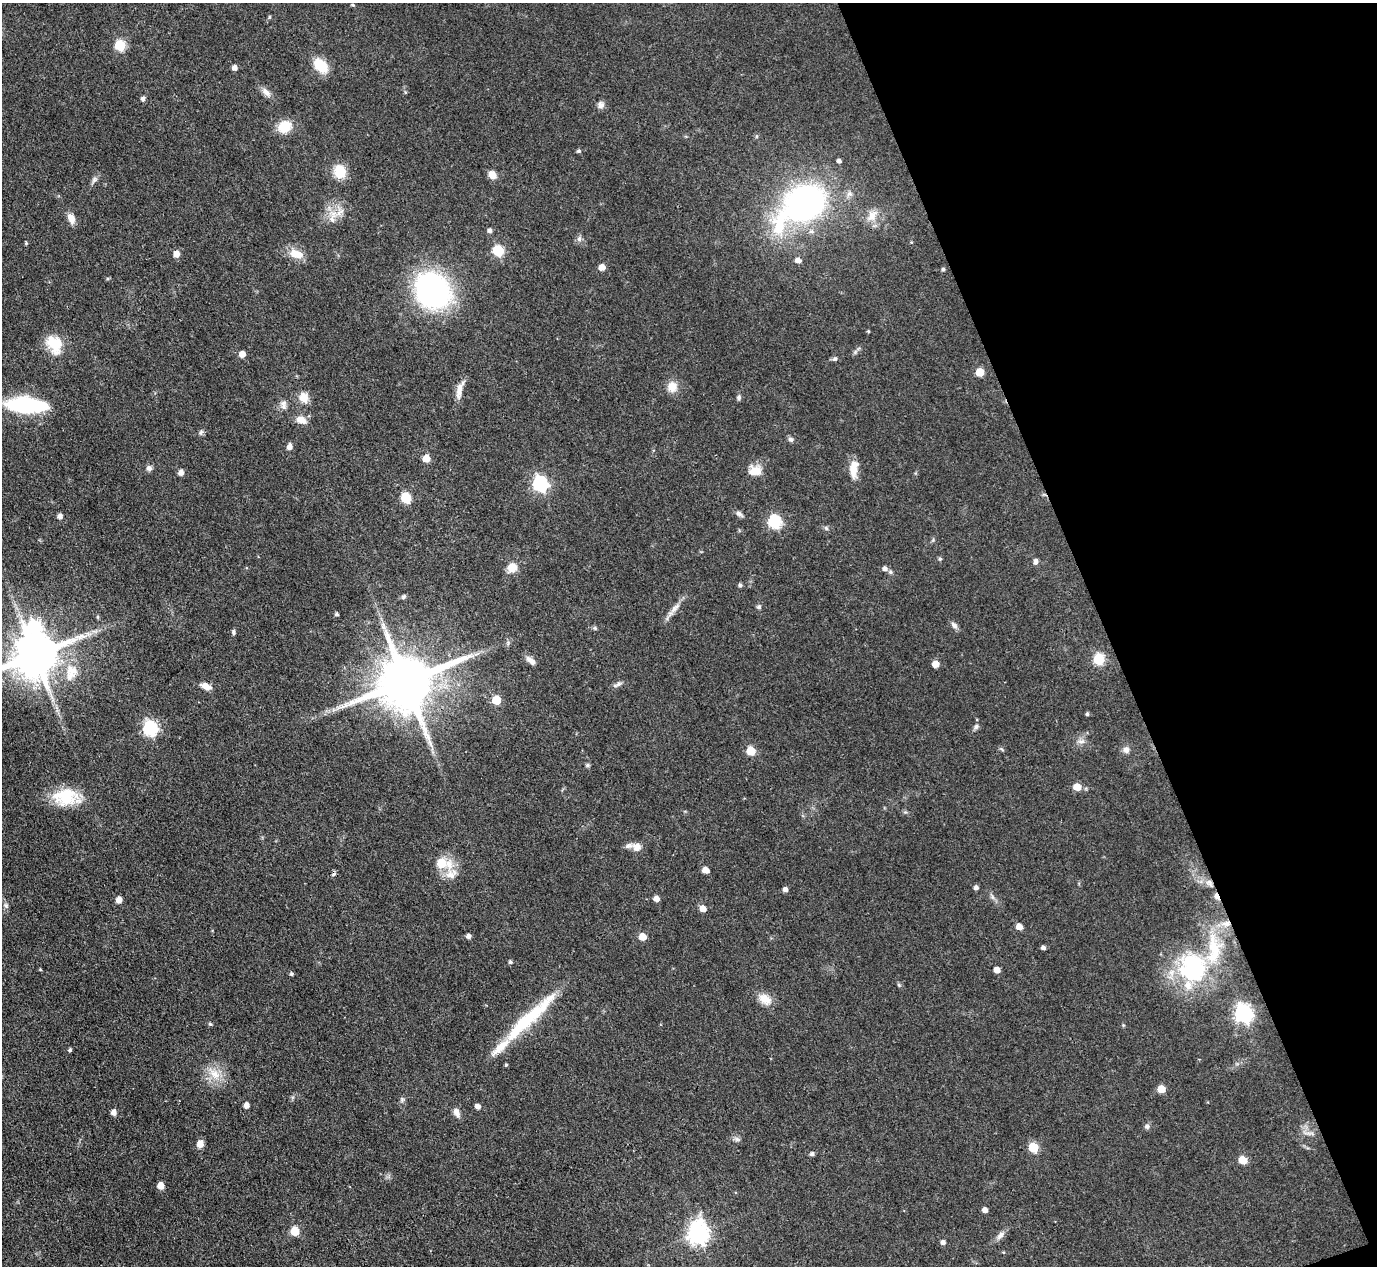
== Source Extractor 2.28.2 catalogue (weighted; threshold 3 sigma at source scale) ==
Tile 12 of 4 x 4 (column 4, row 3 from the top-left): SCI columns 4125-5499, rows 1547-2810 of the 5500 x 5490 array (HDU 1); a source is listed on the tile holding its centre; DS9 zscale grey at full resolution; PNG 1379 x 1268 px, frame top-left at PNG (2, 3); no overlay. Shown black and unused: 20% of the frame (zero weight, under 3 of 4 exposures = <1% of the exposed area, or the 3 px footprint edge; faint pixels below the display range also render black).
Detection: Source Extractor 2.28.2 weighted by HDU 2 'WHT'; one run over the whole footprint, this tile lists its part. Background 0.042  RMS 0.0051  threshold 0.0229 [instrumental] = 3 sigma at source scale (4.5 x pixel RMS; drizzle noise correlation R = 1.50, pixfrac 1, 0.05/0.05 arcsec/px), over >= 5 px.
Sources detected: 147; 1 cosmic-ray / hot-pixel residue — not listed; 6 inside a brighter listed object's ellipse — not listed separately; the other 140 listed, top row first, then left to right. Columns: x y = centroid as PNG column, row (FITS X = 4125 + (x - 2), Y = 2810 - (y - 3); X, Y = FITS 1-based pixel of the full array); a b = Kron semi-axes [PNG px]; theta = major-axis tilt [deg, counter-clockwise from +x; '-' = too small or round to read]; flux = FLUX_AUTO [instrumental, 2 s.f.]
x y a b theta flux
353 5 5 4 - 0.64
269 17 6 3 -72 0.52
120 45 6 6 - 34
320 65 11 8 -45 22
234 68 5 5 - 2
266 92 15 8 -46 3.1
143 99 6 5 - 1.2
601 105 9 8 - 2.2
285 127 16 13 34 10
579 151 4 4 - 0.94
839 161 4 4 - 1.4
340 171 13 11 -75 12
492 175 8 6 -47 5.4
94 179 9 6 50 1.6
803 203 46 26 36 170
333 214 11 9 68 5.1
872 216 18 11 57 5.7
71 218 11 7 -67 5
490 230 5 5 - 1.5
811 231 7 7 - 1.8
579 239 8 6 76 1.6
26 243 4 4 - 0.55
498 250 6 6 - 42
176 254 5 5 - 5
296 254 19 11 -18 7.2
798 260 6 5 - 2.9
602 267 5 5 - 4.9
943 269 5 5 - 0.97
432 290 31 26 -49 120
868 331 4 4 - 0.52
54 344 25 17 -61 13
242 354 5 5 - 5.3
835 359 6 5 - 1.1
980 372 5 5 - 13
672 387 14 13 - 5.5
459 390 24 7 76 5
304 397 14 12 -76 5.2
739 397 8 6 70 1.1
26 405 30 12 -4 60
283 405 15 7 -80 2.5
301 420 14 9 -21 4.4
201 433 8 4 82 0.97
791 439 7 6 - 1.4
289 447 7 5 77 2.7
426 458 5 5 - 8.6
149 468 8 8 - 1.7
854 469 22 10 84 6.9
755 471 16 12 9 6.9
181 472 5 5 - 3.3
540 484 7 6 - 110
406 498 6 5 - 32
739 514 11 6 -33 1.7
60 516 5 5 - 2.4
774 522 6 6 - 71
826 528 6 5 - 0.95
940 559 5 5 - 0.85
1035 561 7 5 -82 1.7
512 568 11 10 - 6.1
885 569 7 6 - 1.5
890 572 6 5 - 1.1
740 585 5 4 - 1.1
403 597 7 6 - 0.97
759 607 6 6 - 1.1
675 608 21 6 47 4.2
337 614 4 4 - 1
98 617 5 4 - 0.58
954 625 10 6 -46 1.9
34 627 10 9 - 77
595 628 6 5 - 0.78
233 632 6 4 -84 0.94
35 655 13 11 24 2500
1099 659 6 6 - 42
531 661 14 6 -42 2.9
935 664 5 5 - 6.4
71 672 27 18 76 14
406 681 16 15 - 3800
618 684 7 6 - 1.4
206 686 12 7 -24 4.2
496 700 5 5 - 17
1087 714 5 4 - 0.73
976 726 7 6 - 1.3
150 728 7 6 - 91
1081 741 10 6 0 2.2
1002 749 8 3 -45 0.68
1126 750 9 8 - 2.4
751 751 6 5 - 18
587 765 6 5 - 0.84
1077 787 5 5 - 9.7
66 797 31 19 -1 20
637 847 13 10 -29 3.6
441 863 6 6 - 16
449 863 17 10 -83 7.4
705 870 5 5 - 5.2
1209 883 11 8 -38 3.1
976 888 5 5 - 1.6
785 889 4 4 - 2.3
1217 896 9 5 -64 2.6
656 899 5 5 - 3.4
119 900 5 5 - 4.5
6 905 8 6 -49 1.3
703 908 5 5 - 5.2
1227 924 10 8 28 3.7
1019 927 5 5 - 5.3
468 936 5 5 - 1.9
642 937 5 5 - 7.8
1043 948 5 4 - 1.3
510 962 5 4 - 1
1193 967 41 36 -73 60
40 970 5 3 - 0.42
997 970 5 4 - 5.2
291 974 5 4 - 0.94
899 985 5 4 - 0.72
765 999 19 12 -33 6.2
1243 1013 7 7 - 210
529 1018 85 13 43 35
210 1024 5 4 - 0.74
1123 1025 6 3 -72 0.51
70 1050 4 3 - 0.93
506 1065 4 3 - 0.62
214 1074 18 11 -40 7.7
1161 1089 5 5 - 10
402 1099 8 6 90 1.2
247 1105 5 4 - 3.1
478 1106 5 5 - 2.6
114 1112 6 5 - 3
456 1112 11 6 -65 3.2
1147 1127 6 6 - 1.3
1308 1133 15 3 -4 1.5
737 1139 7 6 - 1.4
200 1144 8 7 - 3.7
1033 1147 6 5 - 26
812 1154 5 4 - 1.4
1243 1160 5 5 - 13
161 1186 5 5 - 5.4
985 1210 5 4 - 3.1
295 1231 6 5 - 17
698 1233 9 7 -88 300
1000 1235 13 7 46 2.6
943 1242 5 5 - 1.8
1003 1252 5 3 - 0.43
Overlapping masked pixels (flux is a lower limit): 4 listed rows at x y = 406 681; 1209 883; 1217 896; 1227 924
Isophote crosses this tile's border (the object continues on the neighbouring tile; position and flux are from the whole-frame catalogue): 1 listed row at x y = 35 655